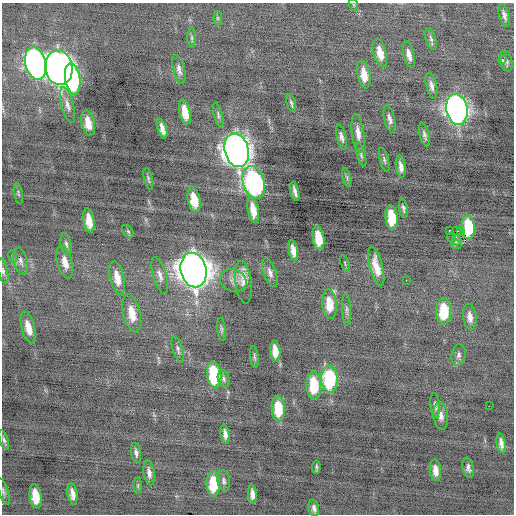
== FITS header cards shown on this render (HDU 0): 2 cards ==
NAXIS1  =                  512 / Axis length
NAXIS2  =                  512 / Axis length

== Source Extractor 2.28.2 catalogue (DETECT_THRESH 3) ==
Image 512 x 512 px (HDU 0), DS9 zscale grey, 1 PNG px = 1 image px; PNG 516 x 516 px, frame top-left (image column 1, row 512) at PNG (2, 3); each listed source drawn as its Kron ellipse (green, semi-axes under 4 px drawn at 4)
Background -0.195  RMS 0.76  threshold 2.27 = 3 sigma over >= 5 px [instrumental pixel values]
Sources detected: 99; all 99 listed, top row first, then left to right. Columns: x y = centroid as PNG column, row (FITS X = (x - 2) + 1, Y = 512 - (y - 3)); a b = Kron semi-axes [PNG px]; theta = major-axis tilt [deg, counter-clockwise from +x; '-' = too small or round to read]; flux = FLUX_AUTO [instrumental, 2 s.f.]
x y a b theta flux
354 5 6 3 -72 60
504 15 11 5 -73 180
217 18 7 4 -88 83
192 38 9 4 -89 110
431 39 11 5 -72 140
380 53 14 6 -75 630
409 55 13 5 -77 320
502 60 3 3 - 370
506 61 11 5 -77 150
36 63 16 10 -76 24000
59 68 17 13 -80 47000
179 69 14 5 -76 240
364 75 14 6 -80 640
73 79 16 7 -82 6800
431 86 13 5 -77 230
291 103 9 3 -75 100
67 105 18 6 -75 340
457 109 15 10 -80 31000
185 112 12 5 -78 720
218 115 13 4 -76 120
390 119 14 5 -77 230
88 123 13 6 -77 720
162 129 10 4 -73 310
358 133 19 6 -83 380
424 135 12 5 -74 160
341 137 13 5 -76 220
237 150 17 12 -77 53000
361 155 12 4 -75 130
384 160 12 4 -75 130
401 167 11 4 -81 280
347 177 9 3 -77 110
148 179 11 3 -76 98
254 182 17 10 -73 11000
295 191 10 3 -76 200
18 193 11 3 -80 80
194 200 12 6 -78 980
403 208 9 4 -81 140
253 210 13 5 -79 710
392 218 12 6 -83 1600
89 220 12 5 -80 650
468 227 12 6 -86 1900
449 230 3 2 - 180
128 231 7 4 -53 84
457 231 2 2 - 270
460 231 2 2 - 350
318 238 12 5 -81 1200
451 238 5 3 - 820
456 240 5 3 - 110
66 244 11 5 -77 160
456 245 5 3 - 490
293 251 10 4 -79 410
12 256 6 4 -71 79
21 261 13 6 -77 250
65 262 17 7 -75 540
345 263 9 3 -69 61
376 267 20 6 -76 720
194 270 17 13 -76 71000
3 271 12 4 -78 160
270 272 15 6 -71 260
160 275 19 6 -73 300
117 278 17 7 -76 680
233 280 13 11 -21 390
406 280 2 2 - 210
243 282 21 8 -82 530
329 304 15 7 -85 1100
347 310 16 4 -87 160
444 311 13 7 -89 2000
132 313 19 8 -77 850
470 317 13 6 -82 360
28 327 16 6 -74 610
222 329 12 4 -83 120
178 349 13 5 -74 160
275 351 10 5 -84 620
459 355 11 6 78 180
254 357 11 4 -84 100
214 375 13 7 -84 3300
224 379 9 6 -75 140
329 379 13 8 -88 4500
314 385 13 7 -89 1900
435 405 12 4 -85 170
489 406 2 2 - 120
278 409 13 6 -88 1500
441 416 14 7 -85 320
225 434 9 4 -82 230
4 440 10 4 -72 140
501 443 10 4 -80 260
136 453 10 5 -80 170
316 467 6 2 87 85
468 468 10 5 -79 190
435 470 11 5 -85 400
149 473 13 5 -81 240
224 481 11 6 -82 160
213 484 13 7 90 1900
138 486 8 4 90 86
4 491 14 4 -73 150
72 494 11 5 -82 340
252 494 10 4 -86 270
36 496 12 6 -82 1100
314 508 8 5 -79 190
At the frame edge (FLAGS 8, measured only in part): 2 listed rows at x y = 3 271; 4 491